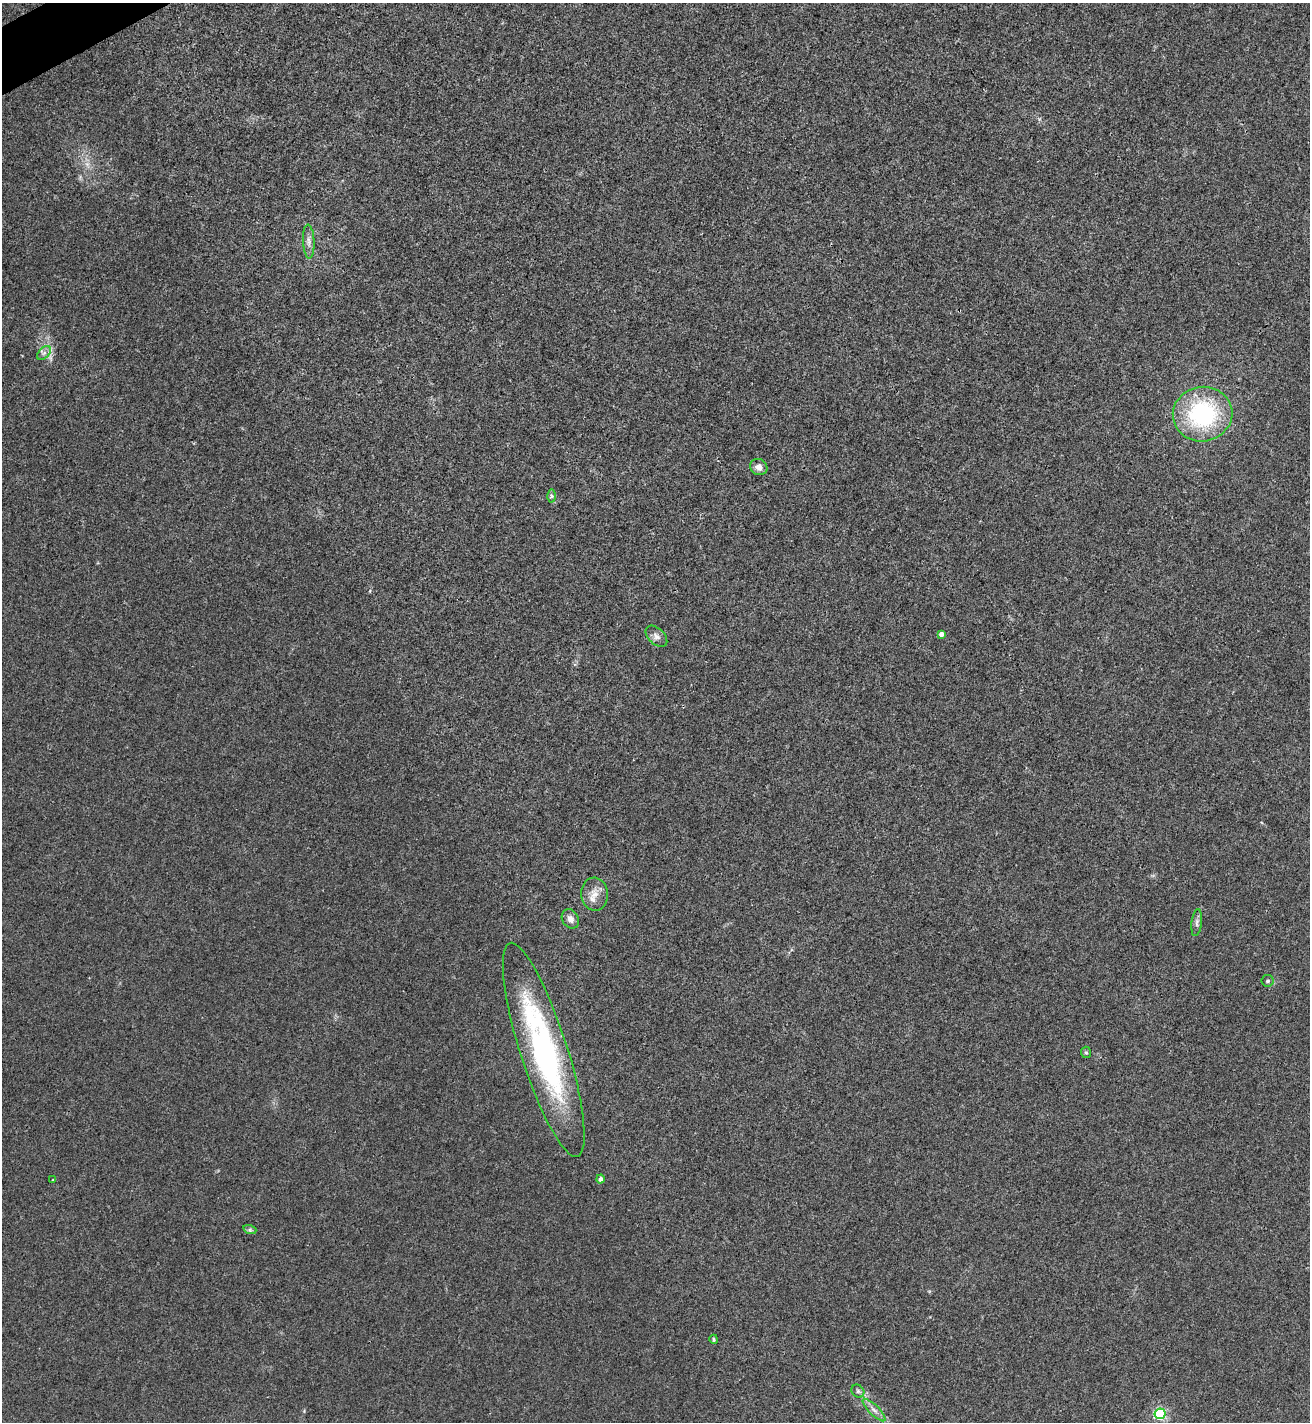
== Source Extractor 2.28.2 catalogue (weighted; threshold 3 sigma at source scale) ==
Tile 11 of 4 x 4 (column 3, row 3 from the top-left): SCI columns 2769-4076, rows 1423-2842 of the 5671 x 5681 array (HDU 1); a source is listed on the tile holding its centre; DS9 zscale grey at full resolution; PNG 1312 x 1424 px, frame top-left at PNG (2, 3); each listed source drawn as its Kron ellipse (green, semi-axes under 4 px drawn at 4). Shown black and unused: <1% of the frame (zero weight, under 3 of 4 exposures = <1% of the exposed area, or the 3 px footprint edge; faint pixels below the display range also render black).
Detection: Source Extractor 2.28.2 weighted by HDU 2 'WHT'; one run over the whole footprint, this tile lists its part. Background 0.0189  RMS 0.005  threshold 0.0226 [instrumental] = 3 sigma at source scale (4.5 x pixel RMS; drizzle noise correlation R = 1.50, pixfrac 1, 0.05/0.05 arcsec/px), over >= 5 px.
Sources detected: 21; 1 inside a brighter listed object's ellipse — not listed separately; the other 20 listed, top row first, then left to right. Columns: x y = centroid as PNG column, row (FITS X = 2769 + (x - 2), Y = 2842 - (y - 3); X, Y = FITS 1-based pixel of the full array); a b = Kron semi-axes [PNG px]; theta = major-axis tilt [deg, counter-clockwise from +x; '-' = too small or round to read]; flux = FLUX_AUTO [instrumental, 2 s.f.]
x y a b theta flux
309 241 17 5 -87 2.8
44 353 8 5 45 1.6
1203 414 30 27 11 57
759 467 9 8 - 3.1
551 496 6 4 -90 0.88
941 634 4 4 - 2.4
656 636 13 8 -44 2.6
595 894 16 13 -86 5.3
570 919 10 8 -56 3.1
1197 923 14 5 83 1.8
1268 981 6 5 - 0.98
544 1050 112 23 -72 120
1086 1052 6 5 - 0.73
600 1179 4 4 - 1.9
53 1180 3 3 - 0.4
250 1230 7 4 -18 0.86
714 1339 5 4 - 0.63
858 1391 7 6 - 1.1
874 1410 15 5 -45 2.6
1160 1414 5 5 - 70